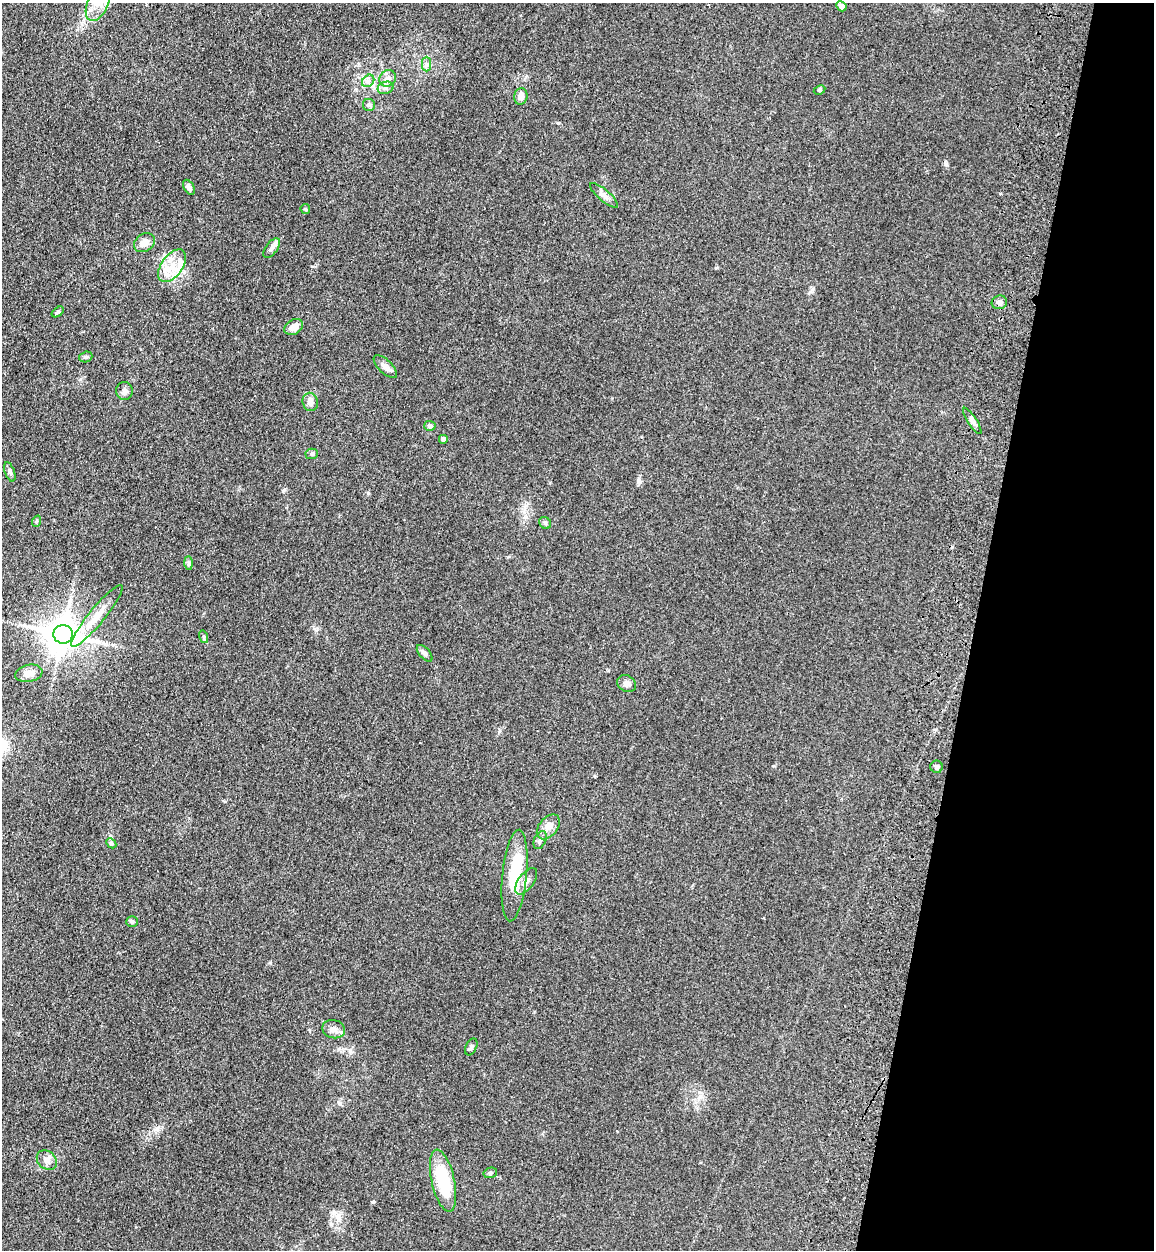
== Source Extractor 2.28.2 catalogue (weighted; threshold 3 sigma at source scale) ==
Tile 8 of 4 x 4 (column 4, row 2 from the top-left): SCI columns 3818-4969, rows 2534-3781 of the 5209 x 5064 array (HDU 1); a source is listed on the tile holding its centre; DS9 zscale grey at full resolution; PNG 1156 x 1252 px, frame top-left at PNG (2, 3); each listed source drawn as its Kron ellipse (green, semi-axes under 4 px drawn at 4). Shown black and unused: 16% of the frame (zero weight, under 3 of 4 exposures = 6% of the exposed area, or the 3 px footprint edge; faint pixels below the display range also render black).
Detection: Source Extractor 2.28.2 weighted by HDU 2 'WHT'; one run over the whole footprint, this tile lists its part. Background 0.135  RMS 0.0077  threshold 0.0348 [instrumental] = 3 sigma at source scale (4.5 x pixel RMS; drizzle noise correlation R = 1.50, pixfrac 1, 0.05/0.05 arcsec/px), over >= 5 px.
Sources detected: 50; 1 inside a brighter object's white glare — neither listed nor drawn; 1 inside a brighter listed object's ellipse — not listed separately; the other 48 listed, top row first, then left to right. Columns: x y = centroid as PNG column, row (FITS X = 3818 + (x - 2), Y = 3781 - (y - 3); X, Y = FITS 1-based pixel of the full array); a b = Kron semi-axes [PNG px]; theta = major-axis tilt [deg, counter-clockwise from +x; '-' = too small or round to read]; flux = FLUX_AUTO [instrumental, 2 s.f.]
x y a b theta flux
98 4 18 10 66 9.5
841 6 5 4 - 2.7
426 64 7 4 -90 1.9
388 78 9 7 44 3.7
368 81 7 5 46 2.3
386 88 8 6 19 2.7
819 90 6 4 27 1
521 96 8 6 81 4.9
369 105 6 6 - 1.7
189 187 8 5 -60 2.4
604 195 18 5 -40 3.9
305 209 5 4 - 0.86
144 243 11 8 32 6.6
272 248 11 6 53 2.8
172 266 19 10 54 13
999 302 8 7 - 2.7
58 312 7 4 36 1.2
294 327 10 7 33 5.5
86 357 7 5 19 1.5
385 367 15 6 -43 3.5
124 391 9 8 - 3.1
310 402 9 7 -78 4.7
972 421 15 4 -57 2.9
430 426 5 5 - 1.8
443 439 4 4 - 3.2
312 454 6 5 - 1.4
10 472 10 5 -70 2
37 521 6 3 71 0.84
545 523 6 5 - 1.4
189 563 7 4 -89 1.3
97 616 39 8 51 13
63 634 10 9 - 1700
204 637 6 4 -73 1.1
425 653 10 5 -48 2
29 673 14 8 10 6.7
626 684 10 8 -35 3.2
937 767 6 6 - 2
548 827 14 9 51 6
540 840 9 6 67 2.5
111 843 6 4 -47 1.1
514 875 46 12 84 30
526 881 15 7 54 5.7
132 922 6 5 - 1.3
334 1029 11 9 -13 4.6
471 1047 9 5 66 1.9
47 1160 11 8 -43 4.1
490 1173 7 5 15 1.4
443 1181 32 11 -77 37
Isophote crosses this tile's border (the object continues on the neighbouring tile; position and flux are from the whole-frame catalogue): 1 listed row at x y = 98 4
Unlisted compact peaks at least as high as the median listed source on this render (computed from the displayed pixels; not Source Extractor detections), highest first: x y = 946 164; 373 1202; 638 480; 284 490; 270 963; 558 123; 810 292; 368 493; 224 801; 716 268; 312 266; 774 766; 316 630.